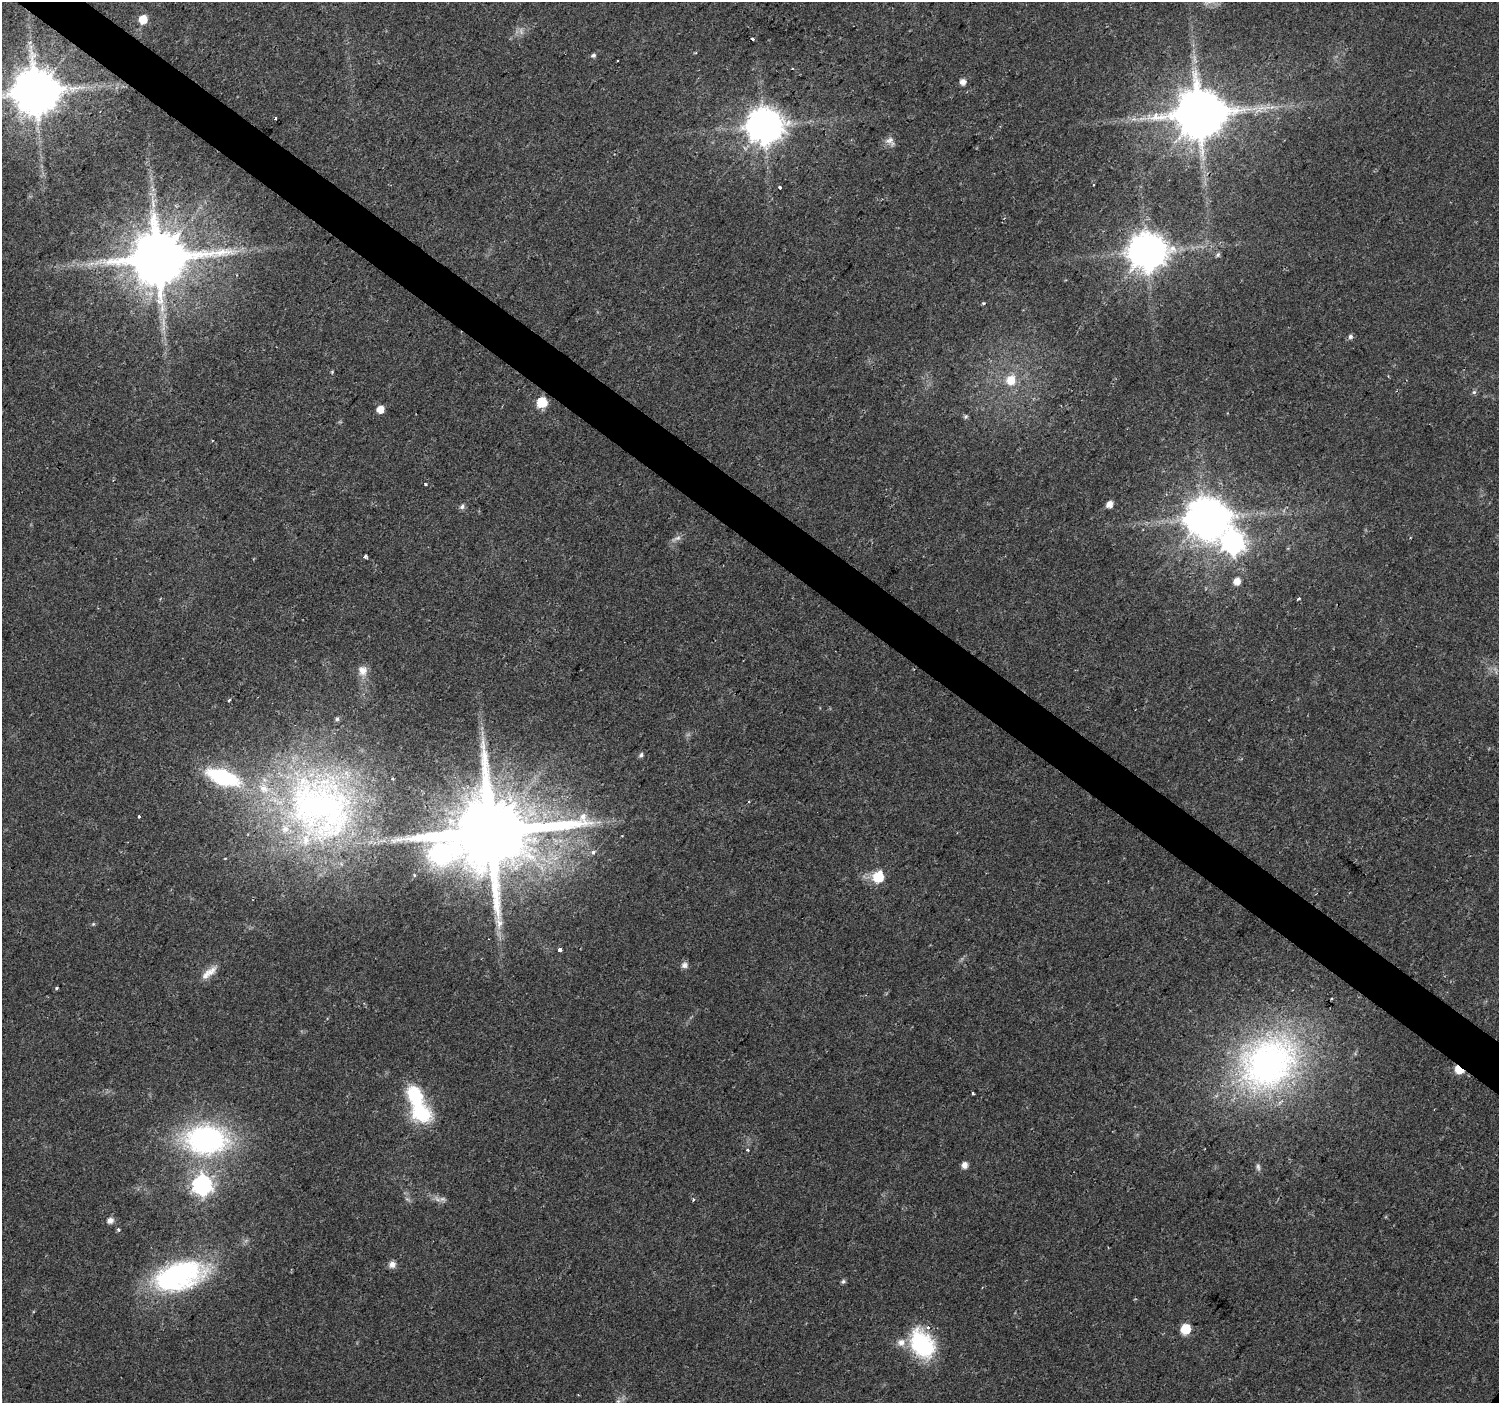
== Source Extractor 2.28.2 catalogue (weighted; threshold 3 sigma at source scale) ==
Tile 11 of 4 x 4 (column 3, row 3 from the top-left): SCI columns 2993-4489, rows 1576-2976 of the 5992 x 6024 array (HDU 1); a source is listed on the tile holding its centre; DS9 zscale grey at full resolution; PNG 1501 x 1405 px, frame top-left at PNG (2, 2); no overlay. Shown black and unused: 4% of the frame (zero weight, under 2 of 3 exposures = <1% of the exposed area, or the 3 px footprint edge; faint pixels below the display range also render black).
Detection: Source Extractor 2.28.2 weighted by HDU 2 'WHT'; one run over the whole footprint, this tile lists its part. Background 0.0237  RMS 0.003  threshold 0.0134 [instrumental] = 3 sigma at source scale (4.5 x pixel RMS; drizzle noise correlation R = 1.50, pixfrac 1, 0.0396/0.0396 arcsec/px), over >= 5 px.
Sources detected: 78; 4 too faint to see at this stretch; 2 inside a brighter object's white glare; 1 cosmic-ray / hot-pixel residue — not listed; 6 inside a brighter listed object's ellipse — not listed separately; the other 65 listed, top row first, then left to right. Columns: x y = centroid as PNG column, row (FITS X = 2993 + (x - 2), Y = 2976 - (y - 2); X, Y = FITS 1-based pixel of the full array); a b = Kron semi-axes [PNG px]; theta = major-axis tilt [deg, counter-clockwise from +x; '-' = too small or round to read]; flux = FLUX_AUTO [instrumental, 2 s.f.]
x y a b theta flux
143 19 6 6 - 5.9
752 39 3 3 - 1.3
593 55 6 5 - 0.64
618 60 3 2 - 0.39
963 82 6 5 - 1.9
35 92 13 12 - 1600
1199 113 14 13 - 2000
1142 118 11 3 11 1.2
276 119 3 3 - 1.6
764 126 11 11 - 750
890 141 13 10 -53 1.7
1093 185 3 2 - 0.4
780 187 3 3 - 1.8
1147 251 11 11 - 870
1218 255 7 5 50 0.59
158 258 16 14 17 2700
984 303 4 4 - 0.38
1350 336 6 6 - 0.87
1011 380 10 10 - 5.3
1474 392 6 6 - 0.58
542 402 6 6 - 15
380 409 6 6 - 3.3
966 416 7 5 88 0.56
425 484 3 3 - 0.8
1109 504 6 5 - 2.8
462 507 6 6 - 0.94
1204 517 11 9 71 680
677 538 11 6 18 1.2
1232 542 23 15 -50 220
365 556 4 3 - 0.95
1237 581 7 6 - 2.9
1299 599 4 3 - 0.67
362 670 14 12 -68 2.8
229 700 3 3 - 0.44
337 719 5 5 - 0.51
641 755 7 5 61 0.72
223 777 28 13 -19 32
320 807 96 79 -47 120
139 816 3 3 - 0.52
491 832 26 19 27 5900
593 852 4 4 - 0.86
878 877 8 7 - 12
93 924 5 4 - 0.36
560 950 4 4 - 1.2
684 965 9 8 - 1.3
211 972 19 10 41 3.5
56 988 4 3 - 0.48
1332 999 3 2 - 0.3
1268 1063 85 65 38 110
1459 1070 6 4 -36 9.3
973 1093 3 3 - 1.9
420 1112 31 24 -38 16
206 1140 44 30 -1 67
747 1150 3 3 - 0.67
964 1165 7 6 - 1.8
1258 1167 11 5 -79 0.88
202 1185 8 8 - 140
693 1200 4 3 - 0.39
110 1220 7 6 - 1.8
118 1229 4 3 - 0.68
392 1264 7 7 - 2
179 1276 59 30 17 56
843 1282 6 5 - 0.61
1185 1329 6 6 - 12
922 1344 36 25 -60 24
Overlapping masked pixels (flux is a lower limit): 3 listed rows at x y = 35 92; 491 832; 1459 1070
Isophote crosses this tile's border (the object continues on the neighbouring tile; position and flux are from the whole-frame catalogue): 1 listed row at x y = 35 92